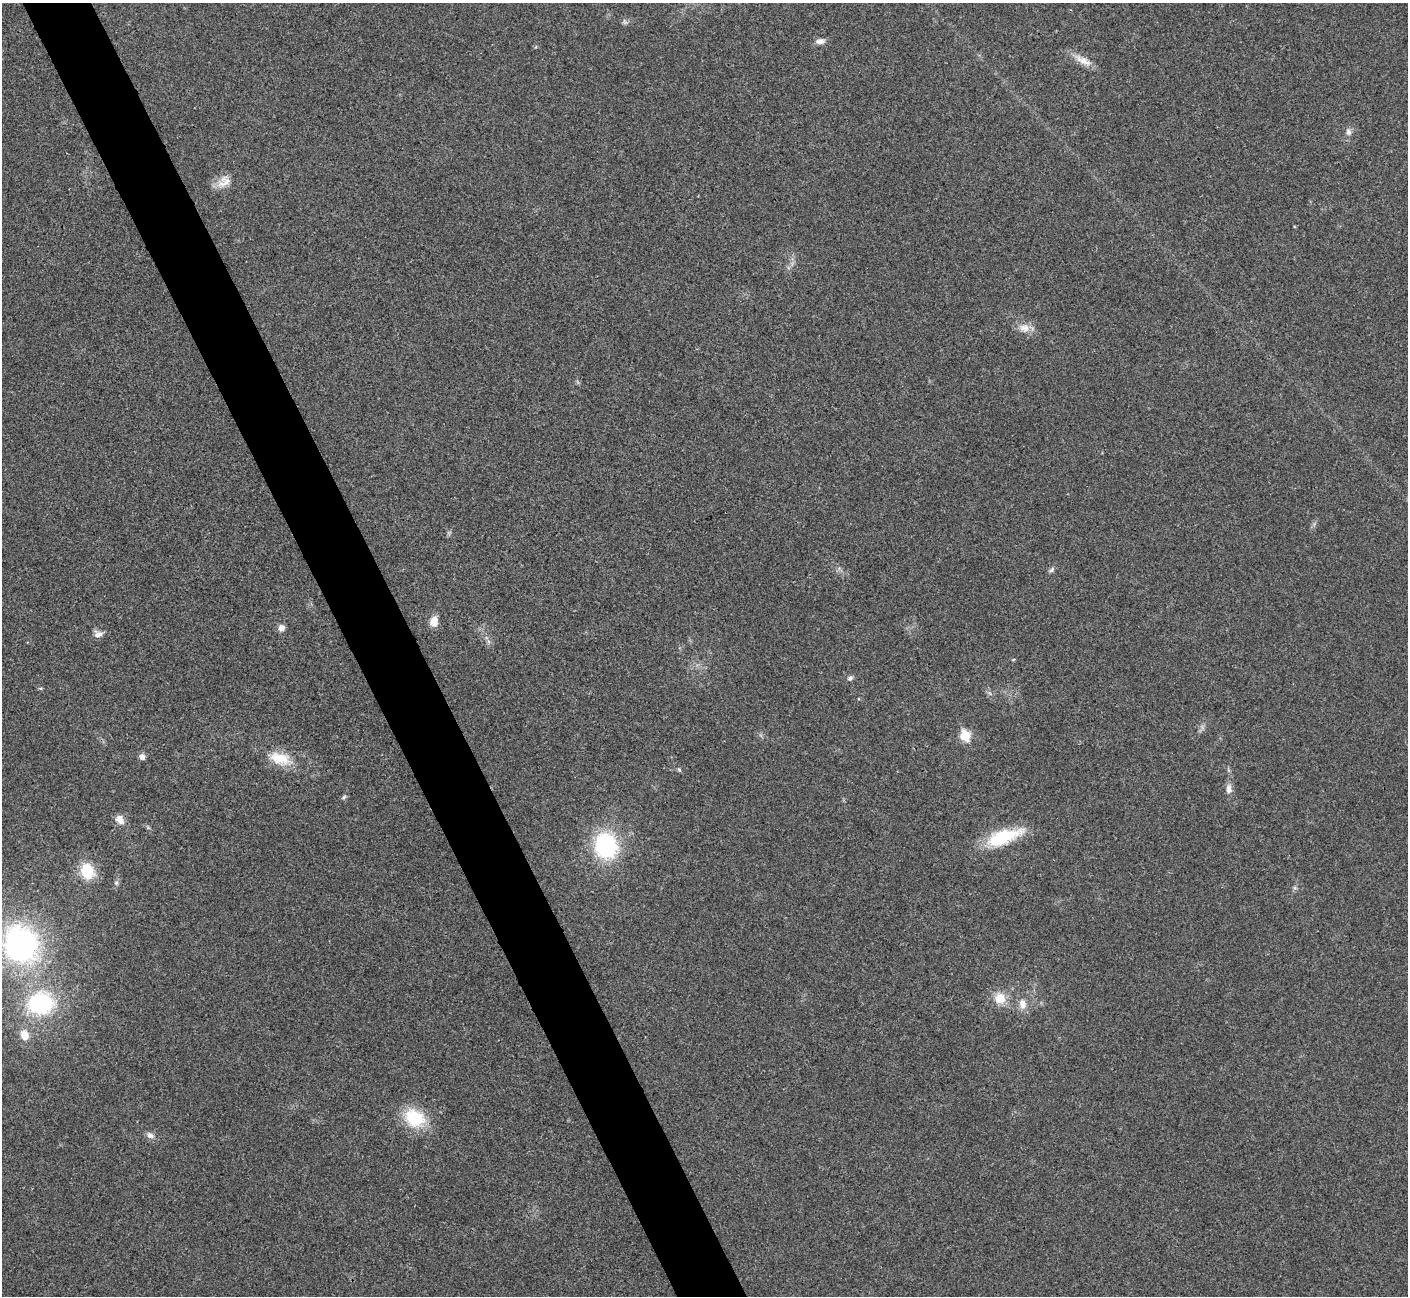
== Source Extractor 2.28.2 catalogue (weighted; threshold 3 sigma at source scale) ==
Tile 11 of 4 x 4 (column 3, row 3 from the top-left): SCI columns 2815-4220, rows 1460-2753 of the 5634 x 5628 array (HDU 1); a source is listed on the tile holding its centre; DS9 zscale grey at full resolution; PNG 1410 x 1298 px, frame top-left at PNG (2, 3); no overlay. Shown black and unused: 5% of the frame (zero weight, under 3 of 4 exposures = <1% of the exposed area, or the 3 px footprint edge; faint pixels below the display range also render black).
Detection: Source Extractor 2.28.2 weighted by HDU 2 'WHT'; one run over the whole footprint, this tile lists its part. Background 0.0215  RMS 0.0053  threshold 0.0237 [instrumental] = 3 sigma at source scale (4.5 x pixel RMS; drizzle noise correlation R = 1.50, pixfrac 1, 0.05/0.05 arcsec/px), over >= 5 px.
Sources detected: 30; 1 inside a brighter object's white glare — not listed; the other 29 listed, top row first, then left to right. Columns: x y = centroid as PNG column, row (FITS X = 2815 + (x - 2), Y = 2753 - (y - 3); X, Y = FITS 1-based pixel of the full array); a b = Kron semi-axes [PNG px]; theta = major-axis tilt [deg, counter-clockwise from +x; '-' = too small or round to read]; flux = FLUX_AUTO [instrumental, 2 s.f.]
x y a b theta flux
625 22 8 4 -37 1
820 41 11 7 3 2.8
1083 60 28 9 -28 6
1348 132 10 7 -77 2.1
224 182 21 13 44 6.5
1024 328 15 12 -11 5
1052 570 9 5 45 1.3
434 621 12 9 85 5
281 628 7 7 - 3
98 634 12 7 15 2.8
850 678 8 6 38 1.3
965 736 6 6 - 25
142 757 7 6 - 2.3
280 758 30 15 -16 13
679 769 7 4 -62 0.78
1229 789 14 8 -88 2.9
344 797 8 4 36 0.9
120 820 14 10 -56 4
1003 837 42 15 19 27
606 846 26 22 -73 51
87 871 15 12 -69 17
116 883 6 5 - 0.97
21 944 36 29 -51 120
1000 998 13 13 - 8.3
40 1003 26 22 4 53
1022 1004 14 9 -88 4.5
24 1035 11 9 -75 6.7
414 1118 19 15 -29 27
150 1135 10 7 -33 2.3